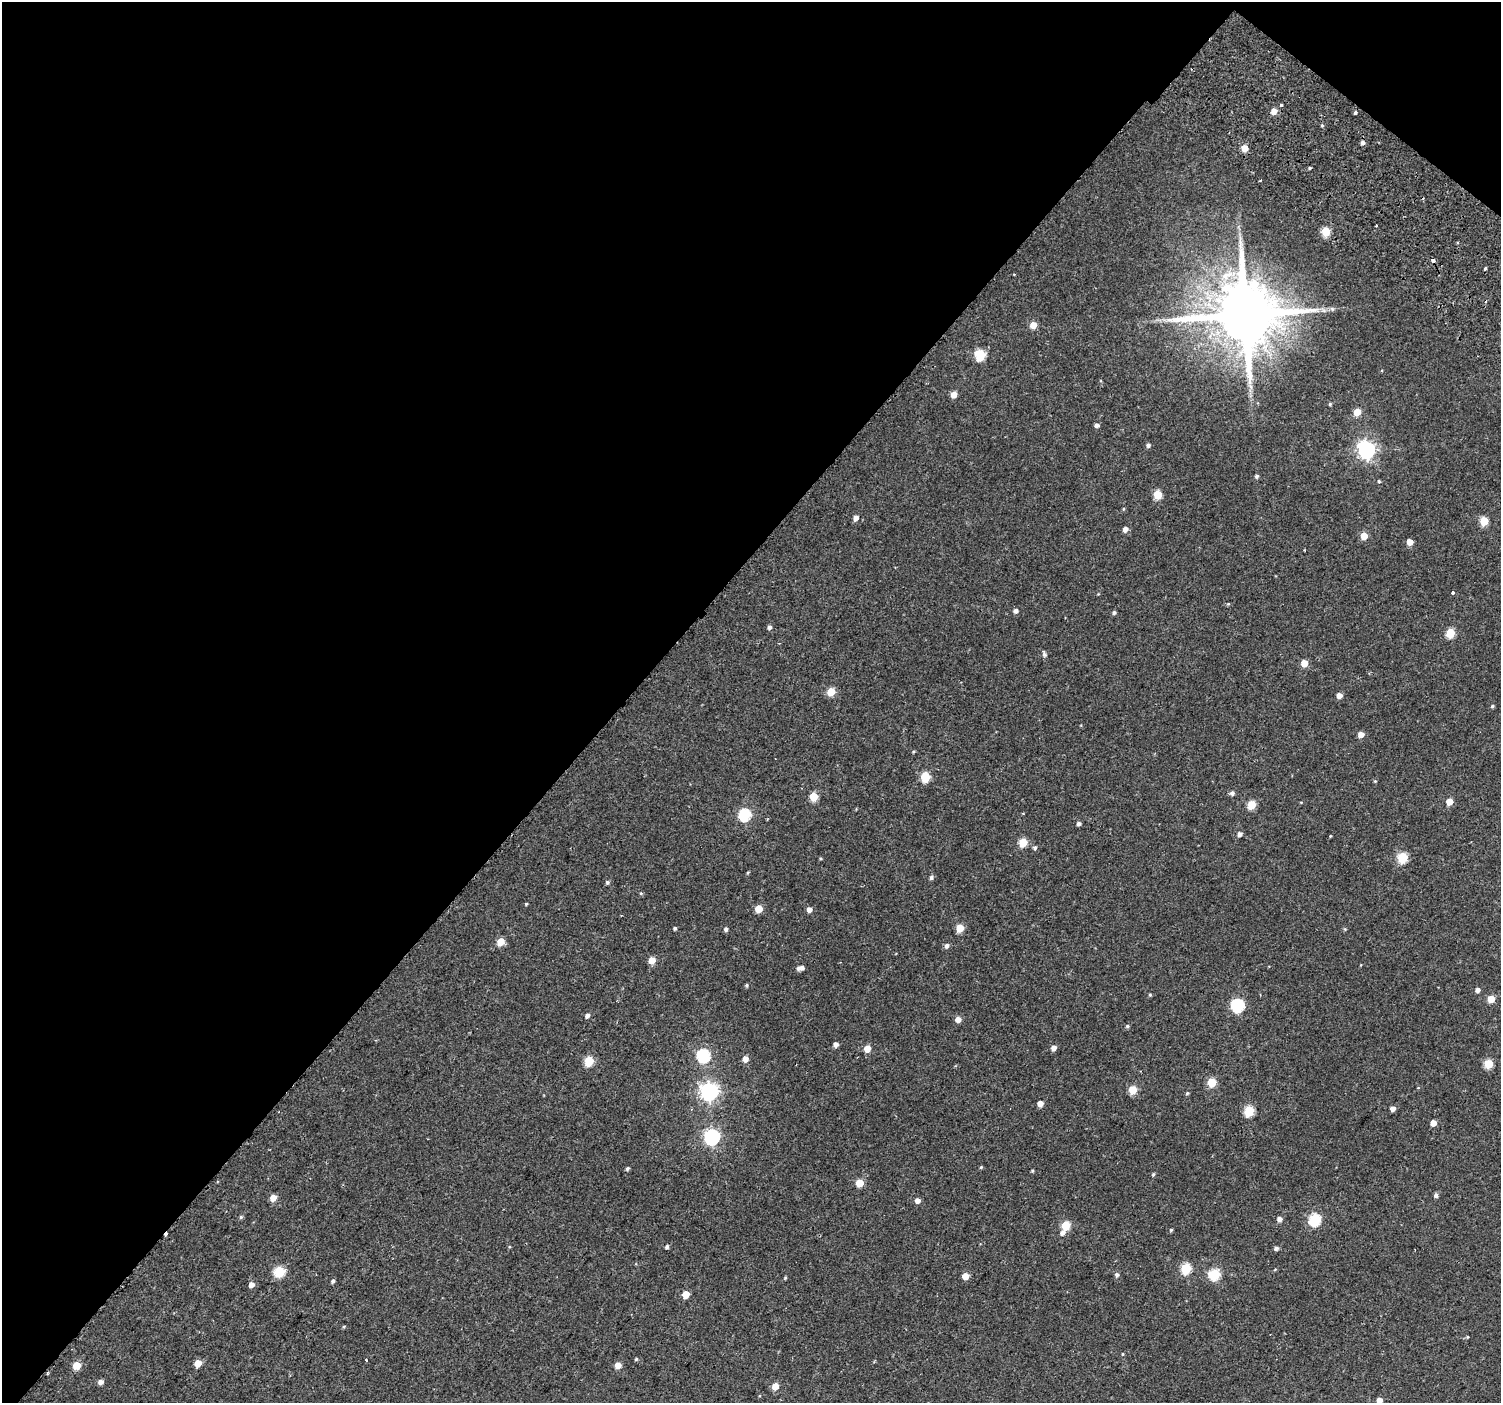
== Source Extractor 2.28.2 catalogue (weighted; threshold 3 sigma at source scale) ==
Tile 2 of 4 x 4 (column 2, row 1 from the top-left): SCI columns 1589-3087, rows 4544-5944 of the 6168 x 6217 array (HDU 1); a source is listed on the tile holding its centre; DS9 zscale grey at full resolution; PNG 1503 x 1405 px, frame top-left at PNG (2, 2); no overlay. Shown black and unused: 43% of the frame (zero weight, under 2 of 3 exposures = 6% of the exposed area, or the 3 px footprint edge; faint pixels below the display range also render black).
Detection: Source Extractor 2.28.2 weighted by HDU 2 'WHT'; one run over the whole footprint, this tile lists its part. Background 0.059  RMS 0.0044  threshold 0.0199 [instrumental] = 3 sigma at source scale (4.5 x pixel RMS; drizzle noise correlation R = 1.50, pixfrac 1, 0.0396/0.0396 arcsec/px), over >= 5 px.
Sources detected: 137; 3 cosmic-ray / hot-pixel residue — not listed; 1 inside a brighter listed object's ellipse — not listed separately; the other 133 listed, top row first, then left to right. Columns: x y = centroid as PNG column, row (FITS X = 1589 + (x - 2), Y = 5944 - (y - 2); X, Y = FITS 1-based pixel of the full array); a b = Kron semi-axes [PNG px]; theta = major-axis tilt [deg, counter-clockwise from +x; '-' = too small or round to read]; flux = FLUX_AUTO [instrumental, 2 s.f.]
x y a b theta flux
1281 105 3 3 - 0.72
1274 111 6 5 - 3.7
1355 113 3 3 - 2.5
1322 125 4 4 - 0.52
1362 142 5 5 - 1.3
1244 148 5 5 - 5.8
1309 168 4 3 - 0.52
1260 180 3 2 - 0.47
1326 231 5 5 - 14
1433 260 4 3 - 3
1485 268 4 3 - 1.5
1332 309 6 6 - 0.91
1245 314 18 16 46 4700
1033 325 5 5 - 5.4
980 355 6 6 - 26
1250 386 7 4 -70 1.2
954 394 5 5 - 4.6
1330 404 4 4 - 0.56
1357 412 5 5 - 6.9
1097 425 4 4 - 1.8
1148 445 5 4 - 1.3
1366 450 7 7 - 170
1256 476 5 4 - 0.86
1379 481 4 4 - 0.48
1157 495 5 5 - 13
1123 509 5 3 - 0.39
856 518 6 5 - 2.2
1484 521 5 5 - 13
1125 529 5 5 - 2.5
1364 536 5 5 - 6.5
1410 542 5 4 - 4.5
895 567 3 2 - 0.43
1453 593 3 3 - 2.7
1015 611 5 5 - 1.5
1114 612 4 4 - 0.98
769 627 4 4 - 1.4
1450 633 5 5 - 15
1044 654 7 5 -78 0.98
1304 663 5 5 - 6.6
831 692 5 5 - 11
1339 695 5 4 - 3.1
1492 706 4 4 - 0.67
1361 734 5 5 - 3.6
925 777 5 5 - 21
1375 781 4 4 - 0.47
1232 793 5 5 - 1.4
813 797 5 5 - 14
1449 802 5 5 - 6.2
1251 805 5 5 - 13
1023 813 3 2 - 0.57
744 815 6 6 - 45
1079 824 4 4 - 1.2
1239 834 5 5 - 1.8
1330 836 3 2 - 0.36
1023 842 5 5 - 13
1035 848 5 5 - 0.88
1402 857 6 5 - 26
748 872 5 3 - 0.41
931 877 5 5 - 1
607 882 5 5 - 0.8
641 893 5 3 - 0.41
526 904 3 3 - 0.51
758 909 5 5 - 8.8
809 909 5 5 - 2.6
675 928 4 3 - 0.75
960 928 5 5 - 10
726 929 5 4 - 1.1
1345 929 5 4 - 0.49
500 942 5 5 - 8.8
947 946 5 5 - 1.5
652 960 5 5 - 7
802 967 6 5 - 1.4
746 985 5 4 - 0.59
1477 990 4 4 - 2
1150 995 5 4 - 0.54
1491 999 5 5 - 7.7
1237 1005 6 6 - 60
587 1015 5 4 - 1.5
958 1019 5 5 - 3.5
1127 1026 5 4 - 0.68
836 1044 4 4 - 2.1
1054 1048 5 4 - 3
867 1049 5 5 - 6.3
703 1056 6 6 - 62
745 1059 5 5 - 3.7
589 1061 5 5 - 20
1488 1064 5 5 - 17
1212 1082 5 5 - 18
1133 1090 5 5 - 14
709 1092 7 7 - 180
1187 1093 5 4 - 0.55
1040 1103 5 4 - 3.5
1393 1109 4 4 - 2.5
1249 1111 5 5 - 25
1433 1123 4 4 - 4.9
712 1137 6 6 - 110
981 1167 4 3 - 0.52
627 1169 5 4 - 0.72
1032 1171 4 4 - 0.48
1153 1174 5 4 - 0.59
860 1183 5 5 - 9.5
1436 1195 5 5 - 1.2
273 1198 5 5 - 5
917 1201 5 4 - 2.3
241 1217 5 5 - 0.62
1279 1219 5 5 - 2.1
1315 1220 6 6 - 43
1065 1225 5 5 - 17
1171 1230 5 4 - 0.5
1062 1233 7 5 50 1.8
667 1247 4 4 - 1
1276 1248 5 5 - 1.1
1186 1269 6 5 - 28
279 1272 6 6 - 26
1214 1274 6 5 - 33
1117 1275 5 5 - 1.2
965 1276 5 5 - 5.5
785 1278 4 4 - 0.48
333 1281 4 4 - 1.1
251 1285 5 5 - 3.2
686 1294 5 5 - 8.8
344 1326 5 3 - 0.47
1467 1337 5 3 - 0.34
1123 1354 5 3 - 0.38
636 1359 4 4 - 0.55
366 1360 3 3 - 5.3
198 1363 5 5 - 6.5
77 1365 5 5 - 11
618 1365 5 5 - 4.5
47 1373 4 3 - 0.38
101 1382 5 4 - 2.2
775 1386 5 5 - 6
1379 1400 4 4 - 3.6
Overlapping masked pixels (flux is a lower limit): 1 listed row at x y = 47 1373
Isophote crosses this tile's border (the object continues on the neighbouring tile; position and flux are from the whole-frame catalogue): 1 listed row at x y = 1379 1400